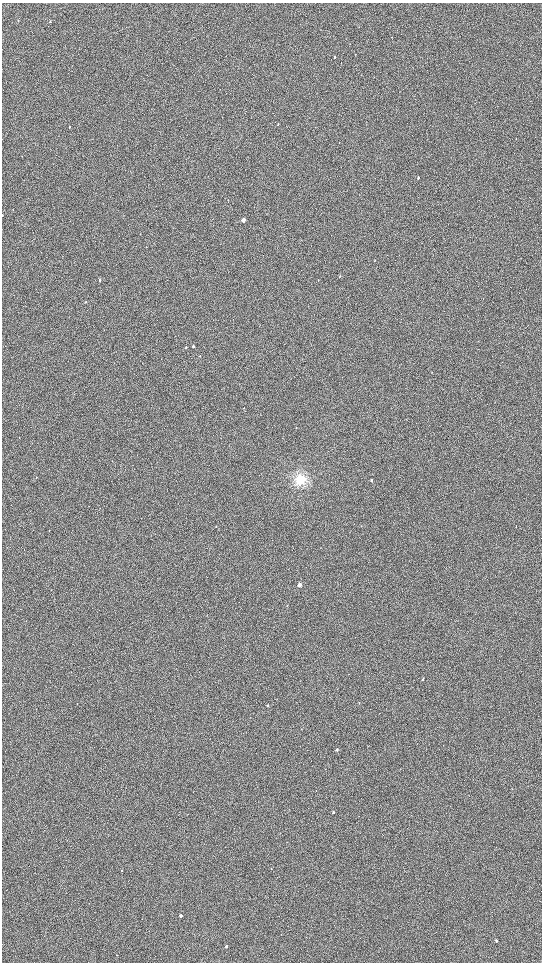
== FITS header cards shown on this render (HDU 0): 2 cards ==
NAXIS1  =                 1080 / length of data axis 1
NAXIS2  =                 1920 / length of data axis 2

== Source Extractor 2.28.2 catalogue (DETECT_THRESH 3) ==
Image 1080 x 1920 px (HDU 0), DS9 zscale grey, zoomed out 1/2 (1 PNG px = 2 x 2 image px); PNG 544 x 964 px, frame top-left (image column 1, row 1919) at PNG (2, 3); no overlay
Background 904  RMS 120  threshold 367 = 3 sigma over >= 5 px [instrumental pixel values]
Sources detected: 32; all 32 listed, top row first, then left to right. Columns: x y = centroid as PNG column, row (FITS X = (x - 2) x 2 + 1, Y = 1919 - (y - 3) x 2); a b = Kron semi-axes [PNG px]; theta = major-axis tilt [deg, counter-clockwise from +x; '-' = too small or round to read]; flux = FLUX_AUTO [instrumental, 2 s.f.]
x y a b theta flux
18 20 3 2 - 11000
50 22 3 2 - 17000
392 37 3 2 - 6900
335 57 3 2 - 15000
278 124 3 2 - 14000
69 127 3 2 - 13000
418 177 3 2 - 26000
13 210 3 2 - 9600
2 215 3 1 - 7400
243 220 3 2 - 180000
340 276 3 2 - 10000
100 280 3 2 - 33000
86 302 3 1 - 9200
193 346 3 2 - 28000
186 347 3 2 - 18000
200 356 3 2 - 7700
296 428 2 2 - 7400
300 480 12 11 - 420000
372 480 3 2 - 42000
216 526 3 2 - 8600
49 531 2 1 - 7600
300 585 3 2 - 180000
423 679 3 2 - 22000
359 703 2 2 - 10000
267 705 3 2 - 19000
337 750 2 2 - 51000
333 812 2 2 - 39000
271 869 2 1 - 7100
122 871 2 2 - 19000
181 916 2 2 - 110000
496 941 2 2 - 42000
226 946 2 2 - 61000
At the frame edge (FLAGS 8, measured only in part): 1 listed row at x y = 2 215